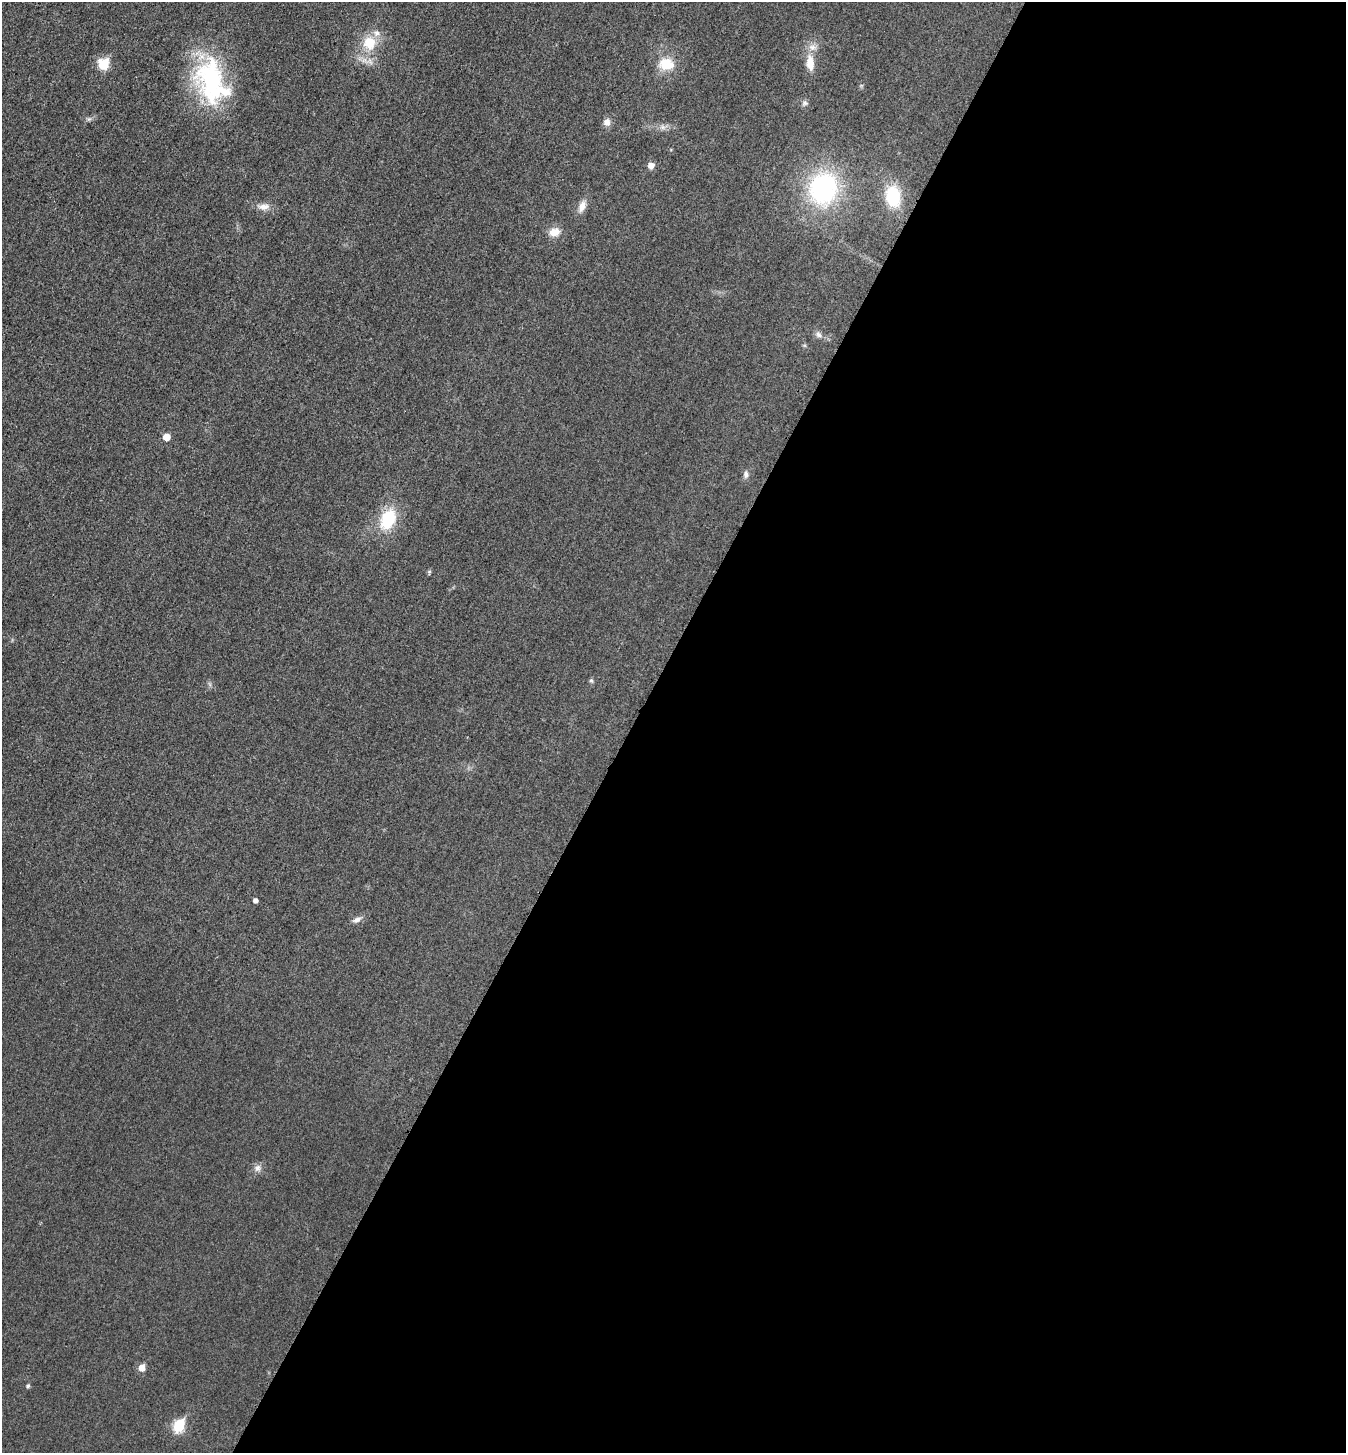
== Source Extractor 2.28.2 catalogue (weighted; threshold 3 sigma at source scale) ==
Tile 12 of 4 x 4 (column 4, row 3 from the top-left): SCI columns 4199-5542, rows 1471-2921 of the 5850 x 5845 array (HDU 1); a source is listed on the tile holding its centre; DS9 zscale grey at full resolution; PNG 1348 x 1455 px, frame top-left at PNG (2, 2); no overlay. Shown black and unused: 53% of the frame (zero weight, under 3 of 4 exposures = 2% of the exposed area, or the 3 px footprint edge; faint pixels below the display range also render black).
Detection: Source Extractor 2.28.2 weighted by HDU 2 'WHT'; one run over the whole footprint, this tile lists its part. Background 0.0192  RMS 0.0054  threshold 0.0243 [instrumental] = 3 sigma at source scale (4.5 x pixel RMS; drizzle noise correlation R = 1.50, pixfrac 1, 0.05/0.05 arcsec/px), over >= 5 px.
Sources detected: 29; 3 inside a brighter listed object's ellipse — not listed separately; the other 26 listed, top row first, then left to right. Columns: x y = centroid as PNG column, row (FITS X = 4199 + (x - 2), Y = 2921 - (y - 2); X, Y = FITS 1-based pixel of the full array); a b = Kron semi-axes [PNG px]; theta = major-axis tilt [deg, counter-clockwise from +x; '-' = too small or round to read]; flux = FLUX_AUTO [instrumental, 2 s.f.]
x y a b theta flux
369 43 17 16 - 13
810 63 21 10 -85 7.9
104 64 6 6 - 30
666 64 17 13 -1 13
212 82 63 36 -80 71
805 103 9 8 - 1.6
89 119 7 5 43 1.1
607 122 9 8 - 3.1
663 127 8 6 -21 2
651 165 8 7 - 2.8
823 188 32 27 74 79
893 196 20 14 -81 24
582 206 16 8 66 4.5
264 207 17 9 1 4.2
554 232 13 10 15 5.9
818 334 10 7 -53 2
166 437 5 5 - 7.2
746 474 9 7 85 1.9
388 519 23 15 65 24
591 680 7 5 -88 0.98
255 900 4 4 - 2
357 920 13 6 26 2.5
257 1168 10 10 - 2.8
142 1368 6 6 - 5.2
28 1386 5 4 - 1.1
179 1425 7 6 - 41